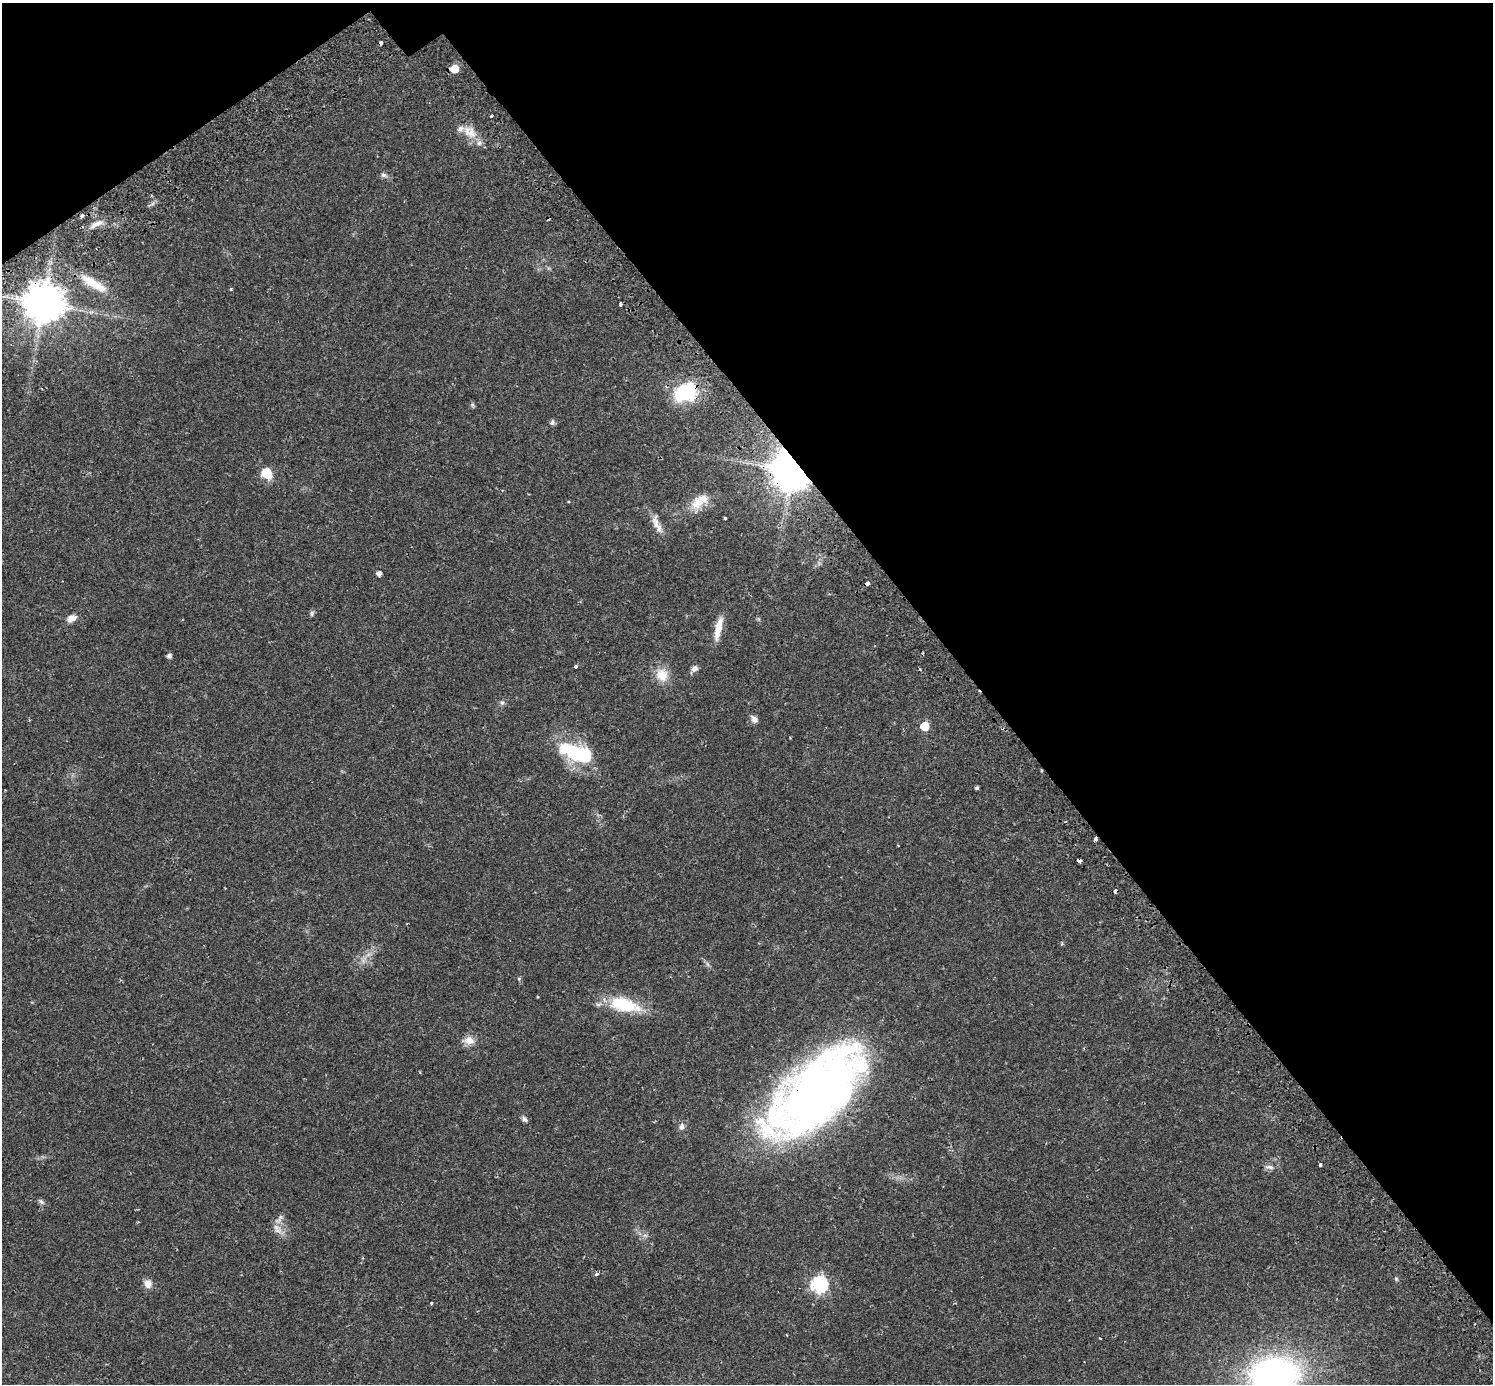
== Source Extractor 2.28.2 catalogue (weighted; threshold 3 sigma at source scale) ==
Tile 3 of 4 x 4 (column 3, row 1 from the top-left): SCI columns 3051-4541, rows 4380-5761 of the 6115 x 6057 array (HDU 1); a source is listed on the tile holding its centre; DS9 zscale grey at full resolution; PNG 1495 x 1386 px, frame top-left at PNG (2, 3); no overlay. Shown black and unused: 37% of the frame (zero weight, under 2 of 3 exposures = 5% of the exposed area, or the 3 px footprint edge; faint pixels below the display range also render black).
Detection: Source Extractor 2.28.2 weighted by HDU 2 'WHT'; one run over the whole footprint, this tile lists its part. Background 0.0176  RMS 0.0027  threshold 0.0122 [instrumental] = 3 sigma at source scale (4.5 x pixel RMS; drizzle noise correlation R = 1.50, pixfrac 1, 0.0396/0.0396 arcsec/px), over >= 5 px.
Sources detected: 66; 2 inside a brighter object's white glare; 6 cosmic-ray / hot-pixel residue — not listed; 4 inside a brighter listed object's ellipse — not listed separately; the other 54 listed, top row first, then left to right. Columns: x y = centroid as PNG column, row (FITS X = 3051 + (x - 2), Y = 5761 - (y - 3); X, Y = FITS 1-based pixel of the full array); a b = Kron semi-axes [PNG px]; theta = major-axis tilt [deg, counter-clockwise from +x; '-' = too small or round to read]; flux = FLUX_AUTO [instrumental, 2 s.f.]
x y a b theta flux
454 69 6 5 - 5.7
491 115 3 2 - 0.44
469 132 24 13 -41 3.9
384 175 10 5 -7 0.74
151 195 4 2 - 0.25
96 224 19 6 26 1.8
92 283 34 11 -31 5.5
231 289 4 3 - 0.29
43 303 11 11 - 820
620 304 5 3 - 0.41
686 392 22 17 26 18
472 405 6 5 - 0.41
552 422 7 6 - 0.57
792 471 11 9 -29 890
267 473 13 10 -53 4.7
697 503 21 17 57 4.3
725 518 3 3 - 0.45
657 524 30 8 -66 2.7
379 574 4 4 - 1.2
868 583 4 3 - 1.4
312 613 9 5 73 0.46
72 618 10 7 27 2
718 629 30 7 77 3.6
169 656 5 4 - 0.89
576 666 3 3 - 1.2
694 668 8 7 - 1.1
662 675 18 15 -66 4
502 703 7 6 - 0.6
754 719 9 6 -51 1.2
924 726 6 5 - 7.6
576 753 22 22 - 10
977 788 4 3 - 0.49
898 846 3 2 - 0.24
1079 861 4 3 - 1.4
1062 944 4 4 - 0.28
363 961 7 6 - 0.89
707 964 7 4 -71 0.5
519 979 5 5 - 0.33
624 1005 37 15 -13 13
469 1040 11 9 -14 2.4
815 1093 111 50 42 200
525 1119 10 6 -43 0.73
681 1127 8 7 - 1
1320 1165 3 3 - 1
1269 1167 13 6 -4 1
41 1202 10 5 -37 0.63
277 1229 16 9 -54 2
597 1274 5 4 - 0.82
1396 1279 5 5 - 0.34
148 1284 10 9 - 1.8
819 1285 7 7 - 57
431 1303 4 3 - 0.27
1100 1338 3 2 - 0.22
1274 1374 41 27 3 88
Overlapping masked pixels (flux is a lower limit): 7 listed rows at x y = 454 69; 43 303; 686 392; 792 471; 868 583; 1079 861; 815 1093
Isophote crosses this tile's border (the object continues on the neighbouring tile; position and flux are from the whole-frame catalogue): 1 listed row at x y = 1274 1374